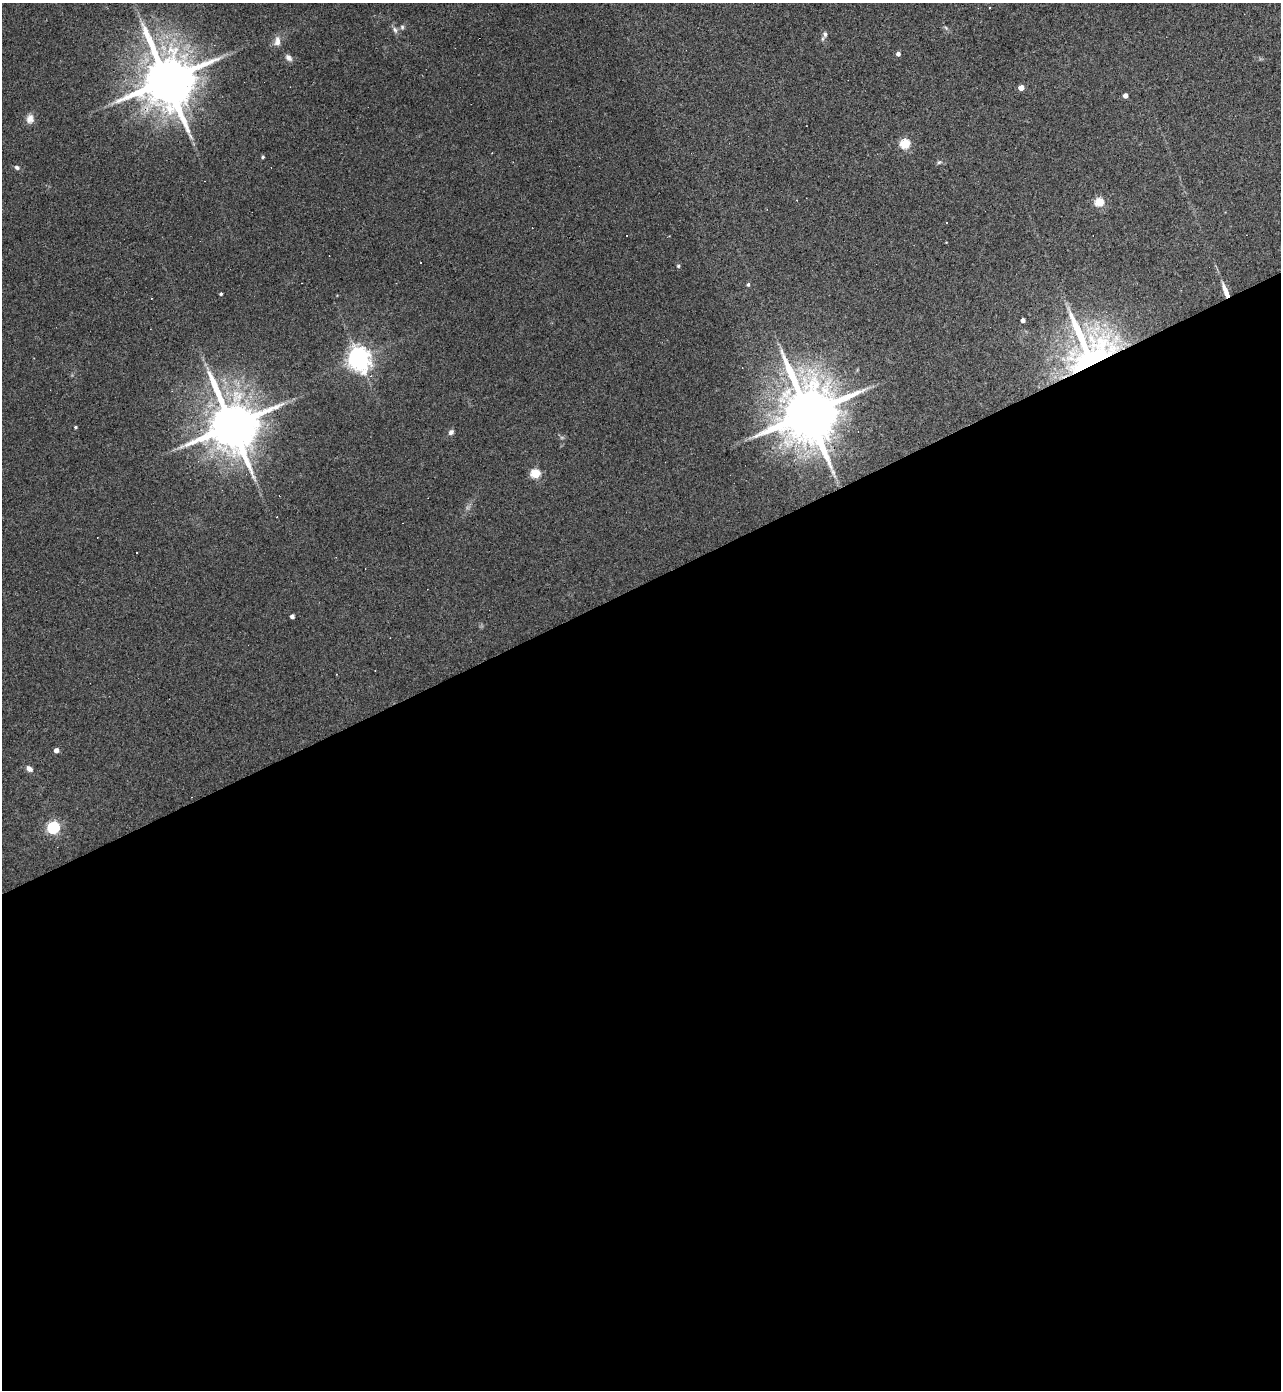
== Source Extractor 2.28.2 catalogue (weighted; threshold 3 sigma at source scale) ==
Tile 15 of 4 x 4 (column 3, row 4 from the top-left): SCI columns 2705-3983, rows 1-1388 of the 5540 x 5554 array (HDU 1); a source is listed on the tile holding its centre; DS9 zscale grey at full resolution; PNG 1283 x 1392 px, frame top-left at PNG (2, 3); no overlay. Shown black and unused: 58% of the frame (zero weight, under 3 of 4 exposures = <1% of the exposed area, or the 3 px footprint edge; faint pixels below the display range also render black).
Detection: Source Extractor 2.28.2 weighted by HDU 2 'WHT'; one run over the whole footprint, this tile lists its part. Background 0.067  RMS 0.0076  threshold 0.0344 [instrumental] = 3 sigma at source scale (4.5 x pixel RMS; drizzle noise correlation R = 1.50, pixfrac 1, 0.05/0.05 arcsec/px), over >= 5 px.
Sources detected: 40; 6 cosmic-ray / hot-pixel residue — not listed; the other 34 listed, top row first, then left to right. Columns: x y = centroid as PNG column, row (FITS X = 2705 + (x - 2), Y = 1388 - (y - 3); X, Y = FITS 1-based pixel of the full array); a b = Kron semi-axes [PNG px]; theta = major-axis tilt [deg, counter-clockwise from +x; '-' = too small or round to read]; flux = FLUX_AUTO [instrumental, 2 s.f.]
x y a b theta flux
402 27 6 6 - 1.4
946 28 6 4 -46 1.2
395 30 10 6 -66 2.6
825 34 9 6 74 2.4
277 41 14 8 82 5.1
898 54 4 4 - 2.9
288 58 10 7 -45 3
167 81 16 13 -71 5500
1021 88 4 4 - 8
1125 96 4 4 - 4.5
30 119 11 9 82 5
905 144 5 5 - 55
263 157 4 3 - 1.2
939 162 6 5 - 1.3
17 167 6 5 - 1.8
1099 202 5 5 - 40
947 222 3 2 - 0.97
678 266 5 5 - 1.2
748 284 5 4 - 1.2
1225 290 20 6 -68 8
221 294 4 3 - 1.2
1023 320 4 4 - 3.2
1089 353 57 46 -74 250
359 358 8 7 - 600
371 376 5 4 - 1.3
808 413 17 14 -73 6700
231 424 15 13 -71 4800
75 427 3 3 - 0.91
451 432 7 6 - 2.2
535 474 5 5 - 49
292 616 4 4 - 3.5
56 750 4 4 - 4.8
29 769 7 5 -37 3.9
53 828 5 5 - 110
Overlapping masked pixels (flux is a lower limit): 3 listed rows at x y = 167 81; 1225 290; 1089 353